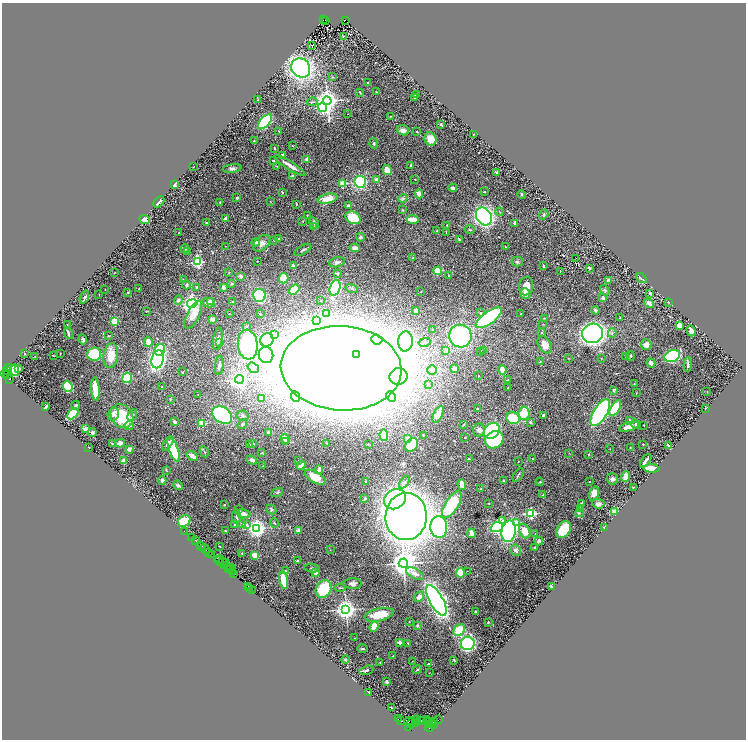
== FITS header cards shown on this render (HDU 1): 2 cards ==
NAXIS1  =                 1488
NAXIS2  =                 1475

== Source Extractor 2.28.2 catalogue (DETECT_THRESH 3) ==
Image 1488 x 1475 px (HDU 1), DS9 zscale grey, zoomed out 1/2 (1 PNG px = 2 x 2 image px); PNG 748 x 742 px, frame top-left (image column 1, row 1474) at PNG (2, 3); each listed source drawn as its Kron ellipse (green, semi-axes under 4 px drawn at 4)
Background 1.54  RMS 0.041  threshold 0.123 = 3 sigma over >= 5 px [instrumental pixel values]
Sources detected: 475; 40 cannot appear on this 1/2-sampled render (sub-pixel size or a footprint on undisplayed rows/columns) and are neither listed nor drawn; the other 435 listed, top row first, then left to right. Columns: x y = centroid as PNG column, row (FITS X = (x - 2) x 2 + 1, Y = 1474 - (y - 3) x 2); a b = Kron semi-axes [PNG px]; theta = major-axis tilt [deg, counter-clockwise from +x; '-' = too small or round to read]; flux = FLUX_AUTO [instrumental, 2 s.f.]
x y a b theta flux
323 20 2 1 - 130
325 20 2 2 - 460
345 20 3 3 - 440
343 36 3 2 - 5.6
312 45 2 1 - 2.7
301 68 10 9 - 2400
332 77 3 2 - 3.8
368 83 3 2 - 8.2
360 92 3 2 - 10
376 92 3 2 - 3
416 95 3 2 - 13
414 98 3 2 - 14
258 100 3 3 - 7.7
327 101 4 4 - 7200
312 102 6 3 11 9.2
322 107 5 3 - 1200
348 114 2 1 - 1.8
390 116 3 2 - 5.3
265 122 9 4 47 570
441 124 4 3 - 10
403 130 6 5 - 33
279 131 2 2 - 4
417 131 3 2 - 5.9
473 134 2 1 - 2.6
430 139 6 5 - 120
254 141 2 1 - 2.9
374 144 5 3 - 9.1
292 146 3 2 - 4.5
275 149 3 2 - 8.2
283 155 4 3 - 35
307 159 2 2 - 89
273 161 2 2 - 25
411 165 3 2 - 16
276 166 2 2 - 2.9
290 166 18 3 -33 64
193 167 2 1 - 1.9
232 168 9 4 6 24
387 170 5 4 - 79
497 173 3 2 - 9.6
292 176 2 2 - 38
415 179 4 2 - 5.3
377 180 2 2 - 98
360 182 6 5 - 1000
343 183 3 2 - 290
174 184 3 2 - 33
453 188 4 3 - 32
282 192 3 2 - 6.2
484 192 2 2 - 7.4
419 194 4 3 - 48
522 194 4 3 - 6.3
237 198 2 2 - 18
403 198 4 3 - 12
328 199 10 5 12 82
270 201 2 2 - 2.8
159 202 6 3 44 23
220 202 2 2 - 6.7
296 204 2 2 - 12
348 205 3 3 - 20
403 210 3 3 - 4.9
500 212 4 2 - 6.8
544 214 5 4 - 11
307 215 2 2 - 4.4
484 216 9 7 -55 1900
225 218 3 2 - 23
353 218 8 6 -27 270
413 219 6 3 -4 140
145 220 5 4 - 42
303 221 3 2 - 3.2
206 222 3 2 - 5.5
314 223 6 3 -57 18
515 223 2 2 - 67
447 225 3 2 - 2.9
314 227 2 2 - 6.9
470 230 5 2 - 5.5
437 231 3 2 - 6.1
179 232 3 2 - 4.1
446 232 3 2 - 3.2
360 237 4 4 - 15
278 239 3 2 - 7.2
459 239 4 2 - 8.1
273 240 2 2 - 2.9
256 242 4 4 - 15
262 243 10 6 42 45
225 246 2 1 - 1.7
505 247 3 2 - 6.9
355 248 5 4 - 29
185 249 4 3 - 8
303 250 9 2 30 11
187 252 3 2 - 4.1
413 258 3 3 - 6.7
576 258 2 1 - 4.3
257 261 2 1 - 4.1
198 262 3 3 - 920
337 262 8 4 15 31
517 262 5 5 - 17
293 265 2 2 - 24
543 266 3 2 - 11
589 268 3 2 - 11
438 271 4 4 - 180
560 271 4 2 - 5
229 272 2 2 - 5.3
114 273 2 1 - 3.3
337 273 3 3 - 9.7
241 276 3 3 - 16
449 276 2 2 - 13
284 278 5 4 - 110
641 278 6 1 -40 9.5
184 280 3 2 - 4.5
609 281 4 3 - 28
232 283 4 3 - 9.6
186 285 4 2 - 26
526 286 9 7 81 110
197 287 3 2 - 9.2
224 287 2 2 - 83
335 288 8 5 69 670
352 288 6 3 -15 14
105 289 2 1 - 2.8
139 289 3 2 - 2.7
294 290 6 4 39 250
605 290 6 4 -55 12
128 292 4 3 - 6.7
421 292 2 2 - 4.8
650 293 3 3 - 8
99 294 3 1 - 2.3
525 294 5 5 - 45
259 295 6 6 - 890
84 297 7 4 69 16
603 298 2 2 - 82
178 300 5 4 - 17
211 301 3 3 - 33
321 301 3 2 - 4.1
232 302 3 3 - 6.1
668 302 3 1 - 2.7
192 303 5 4 - 2400
209 303 6 5 - 30
649 303 5 3 - 36
595 310 4 3 - 13
147 311 4 2 - 3.6
416 311 2 2 - 120
480 313 4 3 - 8.7
229 314 2 1 - 2.9
260 314 3 2 - 5.6
326 314 2 2 - 100
521 314 3 3 - 6.3
193 315 15 6 63 90
489 318 15 6 35 1100
544 318 3 2 - 3.7
620 318 2 2 - 3.2
213 319 4 4 - 25
316 320 3 3 - 200
115 321 3 3 - 470
67 324 2 2 - 6.8
543 324 3 2 - 4.1
246 326 2 2 - 26
679 326 4 3 - 66
433 330 3 3 - 5.2
691 331 6 3 -71 31
68 333 6 2 -71 17
542 333 3 2 - 6.7
592 333 10 9 - 3100
612 333 5 3 - 12
274 334 3 2 - 100
108 336 4 2 - 5
460 336 11 11 - 1000
83 339 5 3 - 20
218 339 11 4 81 31
267 340 7 6 - 760
377 340 6 5 - 560
405 341 10 7 82 730
148 342 5 3 - 47
425 342 6 4 14 15
220 343 4 3 - 7.9
248 345 15 10 -84 930
545 345 9 6 -57 78
646 345 5 5 - 52
160 350 6 5 - 170
446 351 2 2 - 88
480 351 4 3 - 7.5
484 351 3 2 - 4
60 353 3 2 - 4
24 354 2 2 - 4.4
94 354 7 6 - 320
357 354 3 3 - 450
266 355 8 7 - 3200
35 356 2 2 - 2.6
53 356 4 2 - 4.4
111 356 12 7 83 120
626 356 3 2 - 3.9
631 356 5 2 - 8
672 356 8 6 19 520
568 358 2 2 - 4.3
601 358 2 2 - 8.7
158 359 9 6 76 1900
540 362 3 2 - 5.5
651 363 4 4 - 34
688 364 7 2 86 15
219 366 9 3 83 21
8 368 3 3 - 340
253 368 6 4 -38 19
341 368 60 42 -4 32000
19 369 3 2 - 13
454 369 3 3 - 40
7 370 3 2 - 550
15 370 6 4 -87 160
432 370 5 4 - 28
502 370 4 4 - 48
183 372 2 2 - 4.1
5 373 4 2 - 410
7 375 3 2 - 590
398 376 9 8 - 330
478 376 3 2 - 2.3
127 378 5 5 - 270
10 379 2 1 - 23
239 379 4 4 - 3100
508 380 2 2 - 5.3
428 384 4 3 - 6.5
634 384 3 2 - 3
68 387 5 5 - 330
162 387 2 1 - 4.5
508 388 3 2 - 3.5
95 389 11 4 -85 150
614 390 4 3 - 15
707 391 3 2 - 2.8
636 393 2 2 - 3.1
198 395 2 1 - 2.9
295 396 5 3 - 17
391 396 6 4 -48 28
261 398 3 3 - 55
170 399 3 2 - 3.6
76 405 4 4 - 9.8
46 407 3 2 - 14
615 408 9 4 60 320
706 408 3 2 - 5
477 409 3 2 - 8
524 413 6 5 - 120
600 413 15 6 59 1300
73 414 6 4 44 360
113 414 7 5 73 32
438 414 9 4 63 66
132 415 6 4 64 18
222 415 11 7 -32 1200
243 415 6 5 - 18
543 415 3 3 - 12
122 416 12 10 -51 290
513 418 7 6 - 220
630 420 4 3 - 17
175 422 3 2 - 26
530 422 3 3 - 12
202 423 3 2 - 280
242 424 5 3 - 8.8
464 424 3 2 - 4.1
636 424 5 3 - 12
644 425 2 1 - 2.7
129 426 4 4 - 21
629 427 10 4 16 47
86 429 4 3 - 64
479 430 6 6 - 31
492 431 8 7 - 790
92 432 4 4 - 15
268 433 3 3 - 10
384 435 6 4 -87 240
423 436 3 2 - 4.6
465 437 2 2 - 3.7
285 439 5 3 - 33
408 439 2 2 - 270
494 440 10 8 34 640
286 442 3 3 - 6.1
120 443 5 4 - 28
253 443 3 2 - 6.5
327 443 3 2 - 3.9
112 444 4 2 - 4.3
168 444 8 4 54 29
368 444 3 2 - 4
643 444 2 2 - 3.5
250 445 3 2 - 6.7
412 445 7 5 52 230
668 445 3 2 - 9
89 447 2 1 - 4.4
630 448 3 2 - 3.6
129 449 4 4 - 17
610 449 2 1 - 2.6
174 450 12 4 -70 300
204 452 6 2 -63 8.4
262 453 4 3 - 6
569 453 2 2 - 2.3
588 454 3 2 - 4.6
192 456 6 3 -35 59
469 459 2 2 - 6.9
532 459 2 2 - 6.5
252 460 5 3 - 22
124 461 2 2 - 150
298 461 3 2 - 4
646 461 8 2 54 36
518 462 2 2 - 4.8
301 465 5 3 - 61
263 466 2 2 - 2.9
651 468 8 3 -4 120
166 470 3 2 - 4.1
319 470 4 3 - 28
518 475 8 2 57 10
315 477 11 5 -29 97
626 477 5 3 - 58
612 479 6 5 - 28
162 480 4 4 - 15
504 480 3 2 - 8
366 481 3 2 - 5.1
589 481 2 2 - 9.9
405 482 7 4 53 20
540 482 4 2 - 9
178 485 5 3 - 18
462 485 5 3 - 49
633 487 2 2 - 5.3
481 489 3 3 - 5.6
277 492 6 3 26 9.4
594 494 7 4 71 52
543 495 4 2 - 5.2
365 498 3 3 - 12
395 499 11 9 33 690
489 503 2 2 - 9.1
581 503 3 2 - 5.1
598 504 6 5 - 36
224 505 3 2 - 6.7
452 505 15 6 59 390
271 509 5 4 - 10
581 509 3 3 - 5.7
239 510 3 3 - 6.3
615 512 3 2 - 250
531 513 3 3 - 960
579 513 4 3 - 7.2
244 514 7 4 -13 50
406 516 23 20 86 9700
237 517 7 3 -85 21
184 521 6 5 - 190
502 521 4 3 - 12
274 523 4 2 - 7.5
517 523 3 3 - 150
235 524 4 3 - 16
242 524 4 3 - 15
247 525 3 3 - 20
439 527 11 8 -84 1400
497 527 6 5 - 600
604 527 2 1 - 6.4
257 528 4 4 - 4100
298 530 2 2 - 83
564 530 9 6 56 230
184 531 2 1 - 14
225 531 2 2 - 7.4
509 531 11 7 80 1400
525 531 8 5 -66 100
471 533 5 2 - 42
535 534 2 2 - 3.9
192 538 2 1 - 120
196 541 2 1 - 200
539 541 4 3 - 28
200 545 2 1 - 110
202 546 3 1 - 150
219 546 2 1 - 4.5
534 548 2 2 - 4.1
205 549 5 2 - 460
330 550 2 2 - 2.4
516 550 6 5 - 24
209 552 3 1 - 95
242 553 2 2 - 5
212 555 4 3 - 250
255 555 4 3 - 70
220 560 4 2 - 130
297 560 3 2 - 5.9
219 561 5 2 - 480
223 562 4 2 - 370
225 562 3 1 - 420
403 563 4 4 - 10000
224 566 4 1 - 560
231 568 5 2 - 270
312 568 8 3 -5 16
228 569 4 2 - 480
231 570 3 2 - 310
285 570 3 2 - 4.3
233 571 3 1 - 530
467 571 2 1 - 3
234 573 3 2 - 120
316 573 4 4 - 25
460 573 5 4 - 200
415 574 10 4 -28 41
284 580 9 4 -78 140
353 584 9 5 0 35
248 586 2 1 - 160
551 587 4 3 - 11
249 588 2 1 - 150
340 588 5 2 - 6.1
324 589 9 7 57 320
252 590 2 1 - 130
419 597 6 4 45 42
436 600 17 6 -61 3800
346 609 4 4 - 5800
476 611 3 3 - 6.2
379 615 14 6 12 160
409 622 2 2 - 3
488 622 2 2 - 8.5
417 626 4 4 - 10
374 627 5 4 - 120
459 630 7 5 45 240
355 638 2 2 - 3.5
399 642 4 3 - 18
408 643 3 2 - 3.7
468 643 7 6 - 1100
363 649 5 3 - 9.6
393 656 2 2 - 3.6
346 660 4 3 - 9
454 660 3 3 - 5.5
412 661 2 1 - 1.8
380 662 2 2 - 3.7
429 664 4 2 - 8.8
367 670 7 2 15 13
417 670 5 2 - 7.5
429 673 2 1 - 1.7
387 682 4 3 - 8.6
368 692 3 1 - 3.9
391 707 2 1 - 5.1
398 719 2 1 - 27
417 720 3 1 - 87
439 720 4 2 - 250
401 721 2 1 - 210
408 721 4 2 - 530
421 721 2 1 - 97
424 721 3 1 - 100
428 721 4 2 - 440
430 721 2 1 - 180
435 722 3 1 - 310
411 723 5 2 - 540
416 723 2 2 - 130
431 723 5 2 - 690
415 724 2 1 - 76
433 724 2 2 - 98
408 727 3 2 - 51
429 727 5 2 - 55
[40 sub-pixel or undisplayed-footprint detections neither listed nor drawn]